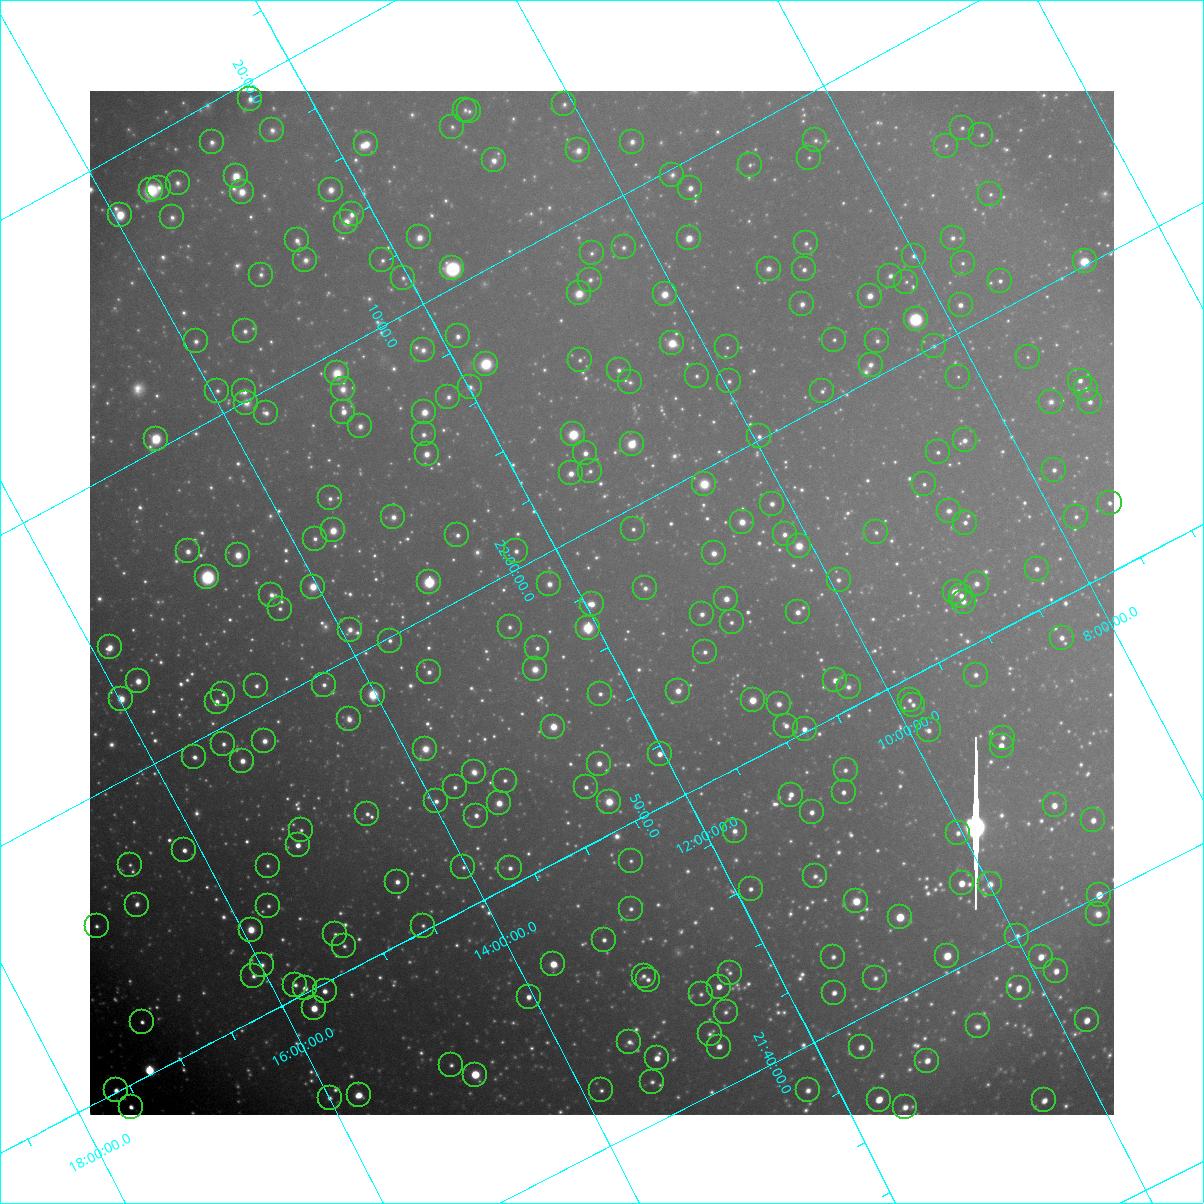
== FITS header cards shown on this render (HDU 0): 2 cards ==
NAXIS1  =                 1024 / Required FITS header
NAXIS2  =                 1024 / Required FITS header

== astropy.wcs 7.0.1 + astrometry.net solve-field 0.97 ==
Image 1024 x 1024 px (HDU 0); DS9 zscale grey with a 90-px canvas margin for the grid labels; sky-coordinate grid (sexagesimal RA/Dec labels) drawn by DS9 from the SOLVED WCS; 268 Tycho-2 reference stars matched to detected sources circled (green)
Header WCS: RA---TAN-SIP/DEC--TAN-SIP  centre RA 21:57:31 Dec +11:52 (329.38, +11.87 deg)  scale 31.6 arcsec/px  FOV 539.7' x 538.9'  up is +118 deg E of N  parity flipped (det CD > 0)
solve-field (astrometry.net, Tycho-2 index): VERIFIED the header's WCS against the Tycho-2 star catalogue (verified at 8 index scales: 9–260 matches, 0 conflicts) and refined it, rather than solving blind
Solved WCS: RA---TAN-SIP/DEC--TAN-SIP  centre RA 21:57:31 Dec +11:52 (329.38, +11.87 deg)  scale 31.7 arcsec/px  FOV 540.6' x 540.7'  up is +118 deg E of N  parity flipped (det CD > 0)
The solver's refit moves the header's centre by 1.7 arcsec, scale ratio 1.002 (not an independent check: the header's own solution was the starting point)
Tycho-2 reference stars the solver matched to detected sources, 268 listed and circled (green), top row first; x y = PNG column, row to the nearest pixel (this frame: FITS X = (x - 90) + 1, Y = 1024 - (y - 91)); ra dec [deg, ICRS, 3 dp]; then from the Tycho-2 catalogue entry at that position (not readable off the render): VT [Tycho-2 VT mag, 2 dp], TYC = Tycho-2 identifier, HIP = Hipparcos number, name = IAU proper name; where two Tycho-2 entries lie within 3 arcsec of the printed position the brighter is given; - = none
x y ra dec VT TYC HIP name
250 99 334.855 +12.460 8.07 1145-232-1 110205 -
564 104 333.458 +10.073 9.10 1141-365-1 - -
465 110 333.840 +10.859 9.32 1141-428-1 - -
469 111 333.811 +10.831 9.39 1141-602-1 - -
452 127 333.765 +11.029 9.08 1141-340-1 109863 -
962 128 331.583 +7.110 9.36 564-507-1 - -
272 130 334.516 +12.424 8.66 1145-650-1 - -
981 135 331.447 +6.988 8.92 564-669-1 109076 -
815 140 332.104 +8.289 9.67 1136-1232-1 - -
212 142 334.684 +12.939 8.54 1145-255-1 110150 -
632 142 332.876 +9.706 8.54 1140-206-1 - -
366 144 334.003 +11.760 7.28 1145-1024-1 109942 -
946 146 331.515 +7.307 9.71 564-131-1 - -
578 150 333.038 +10.155 8.13 1140-1217-1 109604 -
809 158 331.999 +8.410 9.58 1136-961-1 - -
494 160 333.321 +10.848 8.26 1141-522-1 109703 -
750 165 332.192 +8.897 9.43 1136-479-1 109314 -
672 175 332.445 +9.536 9.29 1140-742-1 - -
236 176 334.313 +12.898 7.11 1145-1388-1 110035 -
178 183 334.516 +13.374 8.76 1149-1052-1 - -
159 188 334.559 +13.536 8.89 1149-37-1 - -
690 188 332.267 +9.451 7.94 1140-1451-1 109341 -
151 190 334.576 +13.608 8.64 1149-221-1 110112 -
331 190 333.798 +12.228 7.96 1145-847-1 - -
242 192 334.167 +12.920 7.58 1145-1389-1 109991 -
990 194 330.948 +7.166 9.47 564-345-1 - -
352 214 333.513 +12.172 8.20 1145-1194-1 109772 -
120 215 334.517 +13.950 6.95 1149-1072-1 110089 -
172 217 334.268 +13.563 8.76 1149-1245-1 - -
346 222 333.479 +12.244 8.42 1145-848-1 - -
419 237 333.040 +11.748 8.17 1144-635-1 - -
689 238 331.881 +9.671 7.03 1140-1408-1 109218 -
953 238 330.767 +7.637 8.72 1135-277-1 108850 -
297 240 333.547 +12.705 8.58 1145-992-1 - -
806 243 331.343 +8.790 9.38 1136-467-1 - -
624 247 332.086 +10.216 9.18 1140-204-1 - -
592 253 332.177 +10.487 9.44 1140-62-1 109305 -
914 256 330.791 +8.011 8.89 1135-1076-1 - -
305 260 333.355 +12.721 8.42 1145-406-1 109716 -
382 260 333.019 +12.130 8.99 1144-943-1 109597 -
1085 261 330.033 +6.717 5.97 564-1847-1 108612 -
963 263 330.528 +7.664 9.38 1135-459-1 - -
452 268 332.656 +11.625 5.96 1144-1415-1 109471 -
769 269 331.304 +9.184 8.54 1136-39-1 109025 -
804 269 331.146 +8.913 8.66 1135-34-1 108973 -
261 275 333.432 +13.127 9.03 1149-1325-1 - -
890 276 330.732 +8.274 8.88 1135-445-1 - -
403 278 332.793 +12.046 9.31 1144-1329-1 - -
590 280 331.975 +10.609 9.05 1140-937-1 - -
1000 281 330.234 +7.448 8.80 564-3-1 108678 -
906 282 330.619 +8.175 9.95 1135-909-1 - -
579 293 331.914 +10.754 7.19 1140-823-1 109226 -
665 294 331.544 +10.093 7.14 1140-1050-1 109117 -
870 296 330.663 +8.515 7.87 1135-27-1 - -
802 304 330.885 +9.071 8.43 1135-274-1 - -
961 305 330.212 +7.852 7.99 1135-489-1 108663 -
916 319 330.288 +8.257 5.80 1135-877-1 108699 -
245 331 333.056 +13.489 8.73 1148-1244-1 - -
458 336 332.098 +11.870 8.47 1144-1408-1 - -
834 340 330.470 +8.972 9.38 1135-132-1 - -
196 341 333.189 +13.910 9.12 1148-1372-1 - -
877 341 330.279 +8.644 8.92 1135-1052-1 108696 -
672 343 331.130 +10.240 7.03 1139-952-1 108963 -
934 346 330.002 +8.230 9.67 1135-699-1 - -
727 347 330.861 +9.832 9.66 1139-157-1 - -
423 350 332.137 +12.195 8.78 1144-976-1 - -
1028 357 329.525 +7.550 10.14 1135-129-1 - -
580 360 331.389 +11.026 9.31 1140-103-1 - -
486 364 331.761 +11.768 7.04 1144-731-1 109181 -
871 365 330.122 +8.796 9.16 1135-402-1 - -
619 370 331.142 +10.766 8.79 1139-896-1 - -
337 373 332.326 +12.959 8.25 1144-1158-1 - -
697 376 330.766 +10.187 9.55 1139-1528-1 - -
958 377 329.661 +8.167 10.02 1135-29-1 - -
729 381 330.587 +9.959 9.34 1139-435-1 - -
1080 381 329.124 +7.242 8.54 557-409-1 - -
630 382 330.999 +10.730 9.56 1139-151-1 108929 -
470 387 331.643 +11.988 8.97 1144-1048-1 - -
343 389 332.174 +12.981 8.45 1144-288-1 - -
1086 389 329.030 +7.228 9.31 557-67-1 - -
217 391 332.705 +13.952 8.86 1148-723-1 109486 -
244 391 332.582 +13.749 8.19 1148-1205-1 109440 -
822 391 330.115 +9.279 9.43 1135-394-1 108633 -
448 397 331.658 +12.197 9.12 1144-950-1 109154 -
1051 402 329.078 +7.554 9.29 1122-360-1 108286 -
1090 402 328.917 +7.254 8.76 557-367-1 108239 -
246 403 332.483 +13.780 8.68 1148-1491-1 - -
343 412 331.992 +13.069 7.82 1144-1020-1 109251 -
424 412 331.641 +12.445 7.25 1144-338-1 109147 -
266 413 332.315 +13.671 8.69 1148-724-1 109355 -
360 426 331.806 +13.002 8.73 1144-920-1 - -
424 434 331.467 +12.547 8.73 1144-462-1 109086 -
573 434 330.829 +11.387 5.81 1143-506-1 108875 -
759 436 330.025 +9.954 9.04 1139-1487-1 - -
156 439 332.592 +14.630 6.48 1148-367-1 109445 -
965 440 329.133 +8.378 8.87 1122-558-1 - -
632 444 330.506 +10.974 6.35 1139-756-1 108766 -
938 452 329.152 +8.634 9.23 1122-8-1 - -
585 453 330.628 +11.371 8.12 1143-1366-1 108806 -
427 454 331.300 +12.605 7.53 1144-1268-1 109024 -
1054 470 328.531 +7.808 9.04 1122-270-1 - -
590 471 330.467 +11.409 9.27 1143-1146-1 - -
571 473 330.530 +11.568 7.84 1143-1548-1 - -
704 484 329.882 +10.576 7.18 1139-929-1 108566 -
924 484 328.959 +8.872 9.29 1122-271-1 - -
330 498 331.362 +13.538 8.89 1148-1117-1 - -
1110 503 328.045 +7.516 9.13 1122-920-1 - -
772 504 329.441 +10.133 8.13 1139-161-1 108413 -
949 511 328.648 +8.792 8.92 1122-517-1 108143 -
393 517 330.942 +13.125 8.57 1147-326-1 108919 -
1076 517 328.074 +7.831 9.56 1122-1192-1 - -
742 522 329.424 +10.440 7.34 1139-966-1 108408 -
965 523 328.487 +8.711 8.75 1122-1459-1 - -
633 529 329.826 +11.315 9.12 1143-602-1 - -
333 530 331.094 +13.648 7.77 1147-574-1 108949 -
876 532 328.779 +9.443 9.34 1126-1346-1 108187 -
785 534 329.145 +10.162 8.78 1126-1571-1 - -
457 535 330.524 +12.705 8.67 1143-619-1 108775 -
315 539 331.107 +13.824 8.76 1147-1591-1 - -
799 546 328.996 +10.097 7.17 1126-448-1 108263 -
188 551 331.553 +14.858 8.30 1148-1295-1 - -
516 551 330.147 +12.316 8.98 1143-1525-1 - -
714 553 329.293 +10.790 8.23 1126-1585-1 - -
238 555 331.308 +14.486 7.59 1148-1375-1 109030 -
1037 569 327.826 +8.347 8.61 1122-1390-1 107868 -
207 577 331.264 +14.816 6.60 1147-277-1 109009 -
839 580 328.561 +9.930 8.85 1126-511-1 - -
429 582 330.272 +13.120 5.64 1143-1614-1 108693 -
549 584 329.744 +12.194 8.32 1143-700-1 - -
977 584 327.959 +8.873 8.94 1122-1065-1 - -
313 587 330.733 +14.039 7.68 1147-981-1 108843 -
645 588 329.306 +11.466 8.99 1130-1729-1 108367 -
955 592 327.986 +9.079 7.84 1122-901-1 107925 -
271 595 330.845 +14.395 8.69 1147-497-1 - -
961 596 327.927 +9.042 8.41 1122-759-1 107902 -
726 599 328.881 +10.880 7.83 1126-16-1 108228 -
964 602 327.871 +9.050 8.72 1122-865-1 - -
592 604 329.406 +11.947 7.51 1143-1360-1 108396 -
280 609 330.698 +14.386 9.18 1147-1635-1 - -
798 612 328.476 +10.380 8.40 1126-843-1 - -
702 614 328.861 +11.133 8.42 1126-988-1 - -
732 622 328.673 +10.938 9.06 1126-1161-1 - -
510 627 329.570 +12.682 9.19 1143-89-1 - -
588 628 329.235 +12.076 5.54 1130-1972-1 108339 -
350 630 330.232 +13.931 8.46 1147-1554-1 - -
1062 638 327.183 +8.435 8.74 1121-640-1 - -
390 641 329.973 +13.668 8.97 1147-186-1 - -
110 647 331.125 +15.858 7.95 1680-412-1 108961 -
537 648 329.286 +12.554 9.19 1130-1806-1 - -
705 652 328.549 +11.266 9.03 1130-1398-1 - -
535 669 329.127 +12.659 7.86 1130-1661-1 108307 -
429 672 329.554 +13.494 8.59 1147-676-1 - -
976 675 327.245 +9.253 9.14 1121-1093-1 107698 -
835 680 327.781 +10.368 7.93 1126-1094-1 107858 -
138 681 330.729 +15.782 7.30 1680-33-1 108842 -
324 685 329.900 +14.360 9.08 1147-687-1 108572 -
256 686 330.182 +14.889 8.82 1147-731-1 - -
849 687 327.674 +10.292 9.35 1126-794-1 - -
678 691 328.354 +11.634 7.92 1130-768-1 108051 -
223 694 330.257 +15.181 9.05 1680-1954-1 108686 -
600 694 328.656 +12.253 9.21 1130-1130-1 - -
373 695 329.614 +14.022 6.68 1147-1405-1 108471 -
121 699 330.660 +15.986 6.68 1680-609-1 108814 -
753 700 327.966 +11.091 6.68 1126-413-1 107919 -
910 700 327.316 +9.872 9.35 1125-1511-1 - -
217 702 330.226 +15.260 8.22 1680-1567-1 108671 -
779 704 327.828 +10.902 8.34 1126-443-1 - -
913 705 327.266 +9.862 9.08 1125-1549-1 - -
349 719 329.516 +14.309 8.42 1147-1384-1 - -
786 726 327.624 +10.935 8.71 1126-185-1 107811 -
553 727 328.592 +12.751 6.61 1130-233-1 108127 -
805 729 327.521 +10.807 7.88 1126-200-1 107780 -
929 730 326.999 +9.846 8.81 1125-2072-1 - -
1003 738 326.639 +9.299 9.28 1121-541-1 - -
264 741 329.704 +15.054 8.07 1679-2075-1 108498 -
223 744 329.857 +15.384 8.81 1679-1903-1 - -
1002 746 326.581 +9.342 7.67 1121-767-1 107495 -
425 749 328.956 +13.839 7.86 1134-801-1 108249 -
660 754 327.928 +12.036 7.63 1130-1171-1 107903 -
194 757 329.875 +15.662 8.21 1679-1151-1 108563 -
242 761 329.639 +15.307 7.91 1679-1928-1 108483 -
599 764 328.105 +12.547 8.29 1130-1367-1 - -
846 770 327.027 +10.656 8.98 1125-883-1 - -
474 772 328.565 +13.557 8.64 1134-1052-1 - -
505 781 328.367 +13.351 9.42 1134-1772-1 - -
455 787 328.523 +13.767 9.10 1134-1030-1 - -
586 787 327.971 +12.747 8.74 1130-61-1 - -
844 792 326.860 +10.760 8.69 1125-1069-1 - -
791 795 327.059 +11.178 8.21 1125-214-1 107647 -
436 801 328.489 +13.969 9.00 1134-534-1 - -
609 802 327.758 +12.626 8.82 1130-653-1 107848 -
499 803 328.208 +13.489 7.47 1134-1169-1 108002 -
1055 805 325.893 +9.172 7.87 1121-1053-1 - -
812 812 326.832 +11.089 8.59 1125-836-1 - -
367 814 328.681 +14.558 9.21 1134-190-1 108153 -
476 816 328.207 +13.716 8.54 1134-1734-1 108001 -
1093 820 325.619 +8.931 8.31 1121-1005-1 107169 -
301 830 328.831 +15.135 9.46 1679-1546-1 - -
735 831 327.003 +11.766 8.91 1129-1655-1 107628 -
958 833 326.068 +10.034 8.81 1125-2001-1 - -
298 845 328.724 +15.226 7.77 1679-1714-1 108166 -
184 850 329.168 +16.124 8.57 1679-681-1 108319 -
631 861 327.195 +12.696 9.64 1129-1861-1 - -
130 865 329.283 +16.602 9.56 1679-14-1 108360 -
268 866 328.688 +15.542 9.52 1679-1076-1 108157 -
463 867 327.845 +14.027 9.74 1134-828-1 - -
510 868 327.642 +13.668 9.02 1134-1771-1 - -
815 876 326.312 +11.321 9.58 1129-445-1 - -
397 882 328.008 +14.601 8.42 1134-1225-1 107932 -
962 883 325.654 +10.208 7.59 1125-1349-1 107184 -
990 884 325.532 +9.992 8.47 1125-1426-1 - -
751 889 326.475 +11.877 8.86 1129-1994-1 107461 -
1099 895 325.008 +9.185 6.99 1120-161-1 106981 -
856 901 325.943 +11.101 7.31 1125-772-1 107280 -
137 905 328.934 +16.713 9.06 1679-205-1 - -
268 906 328.360 +15.699 9.41 1679-1493-1 - -
631 909 326.812 +12.891 9.42 1129-124-1 - -
1098 914 324.861 +9.270 9.03 1120-327-1 - -
900 917 325.637 +10.824 6.03 1125-925-1 107173 -
97 926 328.931 +17.109 9.10 1683-182-1 108246 -
423 926 327.548 +14.578 9.62 1134-354-1 - -
251 930 328.243 +15.932 7.02 1679-1445-1 108012 -
335 934 327.848 +15.296 9.28 1666-803-1 - -
1017 936 325.015 +9.987 8.96 1124-904-1 - -
604 940 326.676 +13.226 8.94 1133-839-1 - -
344 946 327.715 +15.274 9.20 1666-1132-1 - -
947 956 325.139 +10.612 7.03 1124-401-1 107028 -
833 957 325.597 +11.505 8.92 1129-433-1 - -
1041 957 324.754 +9.888 7.96 1124-1088-1 106895 -
553 964 326.693 +13.720 6.70 1133-1901-1 107531 -
262 965 327.911 +15.988 9.41 1666-752-1 - -
1056 971 324.581 +9.826 8.42 1124-1552-1 - -
730 973 325.892 +12.377 9.68 1129-1368-1 - -
253 976 327.856 +16.100 9.43 1666-644-1 - -
644 976 326.224 +13.062 9.02 1129-572-1 107375 -
875 978 325.256 +11.263 9.32 1128-1642-1 107062 -
648 980 326.177 +13.043 9.32 1129-1881-1 - -
295 985 327.607 +15.810 9.13 1666-434-1 - -
719 987 325.827 +12.518 7.90 1129-1437-1 107246 -
305 988 327.540 +15.751 8.01 1666-23-1 107790 -
1019 988 324.599 +10.185 8.07 1124-2040-1 106839 -
325 991 327.434 +15.608 8.35 1666-206-1 107753 -
834 993 325.308 +11.643 8.44 1128-960-1 - -
701 994 325.842 +12.689 9.74 1129-466-1 - -
529 997 326.534 +14.043 8.27 1133-1356-1 - -
314 1008 327.340 +15.761 6.94 1666-733-1 107726 -
726 1012 325.596 +12.567 9.25 1129-928-1 - -
1087 1020 324.071 +9.785 7.94 1124-1296-1 106666 -
142 1022 327.959 +17.147 8.81 1670-902-1 107917 -
978 1026 324.458 +10.655 9.09 1124-1349-1 - -
710 1034 325.489 +12.781 9.10 1128-713-1 - -
629 1042 325.756 +13.439 9.38 1133-215-1 - -
719 1047 325.349 +12.756 8.46 1128-607-1 107085 -
861 1047 324.765 +11.650 8.32 1128-1656-1 106902 -
657 1058 325.511 +13.289 8.27 1132-1070-1 107131 -
927 1061 324.392 +11.187 8.31 1124-939-1 106760 -
451 1065 326.307 +14.920 9.40 1133-234-1 107401 -
475 1075 326.131 +14.772 6.02 1133-1258-1 107350 -
652 1082 325.341 +13.420 9.35 1132-500-1 - -
116 1090 327.514 +17.621 8.36 1670-350-1 - -
601 1090 325.482 +13.851 9.47 1132-1278-1 - -
808 1090 324.638 +12.238 8.92 1128-1479-1 - -
359 1095 326.451 +15.758 7.81 1666-475-1 107448 -
330 1098 326.551 +15.998 9.23 1666-337-1 107482 -
879 1100 324.277 +11.719 7.25 1128-522-1 106725 -
1044 1100 323.609 +10.435 8.15 1123-636-1 106516 -
131 1107 327.317 +17.573 8.52 1670-488-1 107720 -
905 1107 324.113 +11.545 8.65 1128-384-1 - -